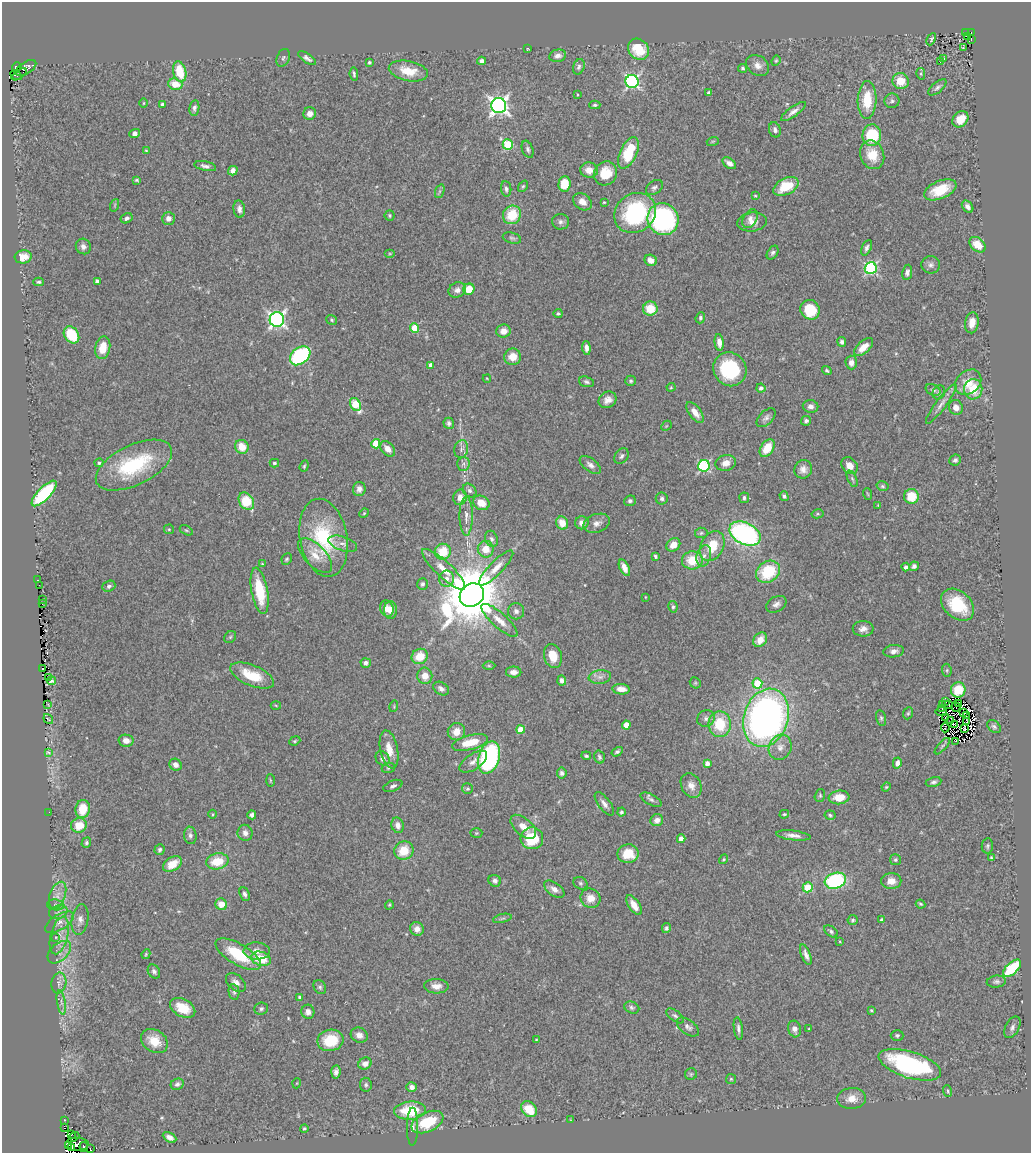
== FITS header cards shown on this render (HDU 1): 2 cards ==
NAXIS1  =                 1029
NAXIS2  =                 1151

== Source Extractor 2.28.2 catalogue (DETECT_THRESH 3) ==
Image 1029 x 1151 px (HDU 1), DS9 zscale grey, 1 PNG px = 1 image px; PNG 1033 x 1155 px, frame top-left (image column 1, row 1151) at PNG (2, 2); each listed source drawn as its Kron ellipse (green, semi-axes under 4 px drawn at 4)
Background 0.664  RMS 0.039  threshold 0.118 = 3 sigma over >= 5 px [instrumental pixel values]
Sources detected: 411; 7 with non-positive FLUX_AUTO (blend fragments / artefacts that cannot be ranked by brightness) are neither listed nor drawn; the other 404 listed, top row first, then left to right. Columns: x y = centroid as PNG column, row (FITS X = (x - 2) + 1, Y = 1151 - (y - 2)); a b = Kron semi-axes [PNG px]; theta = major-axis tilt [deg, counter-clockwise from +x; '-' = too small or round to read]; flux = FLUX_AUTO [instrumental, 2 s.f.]
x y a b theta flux
965 33 3 3 - 5.8
971 33 4 2 - 39
968 36 4 2 - 12
931 39 6 3 64 4.6
971 40 2 2 - 12
963 48 3 2 - 3
528 49 2 2 - 2.1
639 49 11 9 -42 89
558 56 8 6 12 13
283 58 9 6 68 6.8
307 58 10 4 -34 10
943 59 3 3 - 21
482 61 4 4 - 8.5
776 61 5 4 - 3.6
369 62 3 3 - 5.1
940 62 3 2 - 17
758 65 12 9 -36 18
17 67 5 4 - 92
579 67 8 5 70 7
26 68 11 5 32 95
743 68 4 4 - 5.4
408 71 20 10 -11 53
180 72 10 6 -76 87
19 74 9 3 34 19
354 74 7 3 -84 5.2
921 74 6 4 -78 3.4
16 75 6 4 -31 17
632 81 6 6 - 500
901 81 8 8 - 47
175 84 7 5 -18 48
937 87 11 5 40 7.6
709 93 4 3 - 4.6
578 95 3 2 - 2.8
867 100 19 9 88 70
892 101 7 7 - 8.4
144 103 4 3 - 2.3
163 105 4 4 - 15
595 105 5 4 - 4.6
499 106 7 7 - 1200
194 108 8 5 81 8.2
793 112 15 5 36 14
310 114 6 6 - 21
960 119 9 7 47 44
775 130 8 6 -73 9.1
135 133 5 4 - 12
872 135 11 9 84 140
713 141 6 4 18 2.9
508 145 5 5 - 180
528 149 9 5 -70 6.9
146 151 3 3 - 2.8
628 153 17 8 66 130
872 155 15 11 -68 56
729 163 7 5 -35 14
205 166 11 4 -12 10
589 170 9 7 -12 25
233 171 5 4 - 19
606 173 12 11 - 64
137 180 4 3 - 3.9
564 184 8 6 86 62
523 186 6 4 53 3.8
786 186 13 8 26 77
654 187 9 6 36 7.7
506 189 8 5 -83 7.1
940 190 17 9 23 67
440 191 7 4 71 5.6
755 196 4 2 - 2.2
582 202 10 7 -36 21
604 202 3 3 - 2.3
115 205 6 4 71 3.1
968 207 7 5 -50 12
239 209 9 5 -83 13
635 213 22 19 37 300
512 215 9 8 - 76
390 216 5 5 - 3.9
127 218 6 4 30 7.6
168 218 6 6 - 14
663 219 16 15 - 430
750 219 10 6 59 12
561 222 8 7 - 8.6
752 222 15 9 8 20
512 238 9 5 -15 6.1
978 245 9 6 -42 44
83 246 8 7 - 12
867 248 8 4 65 8.9
772 253 7 5 57 6.7
390 254 5 3 - 2.8
23 257 8 6 7 25
651 260 6 5 - 23
931 265 9 9 - 11
871 268 6 6 - 380
907 272 7 5 80 8.8
97 281 4 4 - 12
39 282 5 4 - 4.9
469 289 6 5 - 50
457 290 9 7 26 13
650 309 7 7 - 58
810 310 10 9 - 89
558 314 4 4 - 4.4
700 318 6 4 70 5.1
277 320 7 7 - 810
332 320 6 4 -35 3.9
972 323 10 6 82 26
414 328 4 4 - 82
503 331 7 6 - 23
71 335 9 7 -55 97
719 342 8 4 -82 18
842 342 5 4 - 8.8
864 347 11 6 42 30
103 348 11 7 79 52
586 348 7 4 -86 13
300 356 11 8 39 260
513 357 8 8 - 37
851 363 7 5 -86 16
431 365 4 4 - 15
730 369 17 16 - 180
827 370 5 4 - 4
487 378 4 3 - 2.3
631 381 5 5 - 4.8
586 382 8 5 -18 6.4
968 382 14 11 42 44
671 387 4 4 - 2.6
761 388 4 4 - 8.9
973 389 10 9 - 69
933 390 8 5 -26 6.3
939 392 7 6 - 6.3
608 400 9 8 - 18
355 404 7 5 -60 140
941 404 24 5 53 18
811 406 8 6 -11 13
956 407 8 6 -60 19
695 412 12 6 -53 25
766 418 11 7 44 11
806 421 5 4 - 7.9
449 423 5 5 - 7
666 426 6 4 45 3.6
376 444 4 4 - 83
242 447 7 6 - 41
767 448 10 6 57 58
388 449 9 6 -47 22
461 449 9 7 76 11
621 456 8 6 55 8
955 460 6 5 - 6.5
99 463 4 4 - 5.8
274 463 5 4 - 4.4
726 463 10 8 14 22
463 464 7 6 - 7.9
134 465 41 20 26 210
590 465 12 6 -37 12
304 466 6 3 69 3.4
704 466 6 5 - 340
850 466 9 7 -50 21
803 469 9 8 - 17
852 479 9 4 -65 4.9
882 486 6 4 -15 4.5
359 489 7 6 - 13
470 491 7 6 - 8.4
44 493 17 6 46 240
868 494 6 3 -70 2.7
784 496 5 4 - 6.4
911 496 7 7 - 61
460 497 8 6 72 22
662 498 6 6 - 7.2
744 498 5 5 - 7.9
246 501 9 7 -55 91
630 501 6 5 - 6.5
481 503 8 7 - 31
878 505 4 2 - 1.9
364 513 5 4 - 3.1
817 514 6 4 11 4.1
466 516 20 6 -90 22
562 523 7 6 - 34
582 523 7 6 - 17
597 523 13 9 19 18
169 529 5 4 - 3.5
186 530 7 4 -29 3.9
701 533 6 5 - 4.6
745 534 16 11 -25 560
324 538 39 23 -80 210
491 539 8 6 -67 8.6
343 544 15 7 -19 15
673 545 7 6 - 25
712 546 16 11 60 68
486 549 8 8 - 40
443 552 8 8 - 73
315 556 21 10 -46 40
655 556 4 3 - 4.3
704 556 11 7 74 14
287 559 6 5 - 4.4
692 560 10 9 - 65
262 564 4 4 - 3.1
914 566 5 4 - 10
906 567 4 4 - 9.7
496 568 23 6 46 27
624 568 9 4 -64 19
444 569 28 8 -43 42
768 572 13 10 35 130
446 579 8 7 - 15
38 580 3 2 - 0.37
422 584 6 5 - 5.9
39 585 2 2 - 1.3
109 586 7 5 20 6.8
260 591 23 8 -80 110
472 595 13 11 38 21000
645 597 3 2 - 1.5
42 599 3 2 - 4
42 604 3 2 - 3.2
776 604 11 7 29 13
957 605 18 13 -42 110
673 607 5 4 - 4.8
387 609 8 6 -73 25
391 610 9 6 -87 27
516 611 8 8 - 12
500 620 23 7 -42 32
863 629 10 7 1 16
230 637 6 5 - 4.5
760 640 8 6 49 33
894 651 10 6 8 12
420 656 8 7 - 49
553 656 12 9 -75 40
366 663 5 5 - 9
489 666 6 4 -1 3.3
42 669 3 2 - 3.6
947 670 6 4 -85 4
514 672 7 5 -1 14
252 676 23 10 -22 80
425 676 8 7 - 26
600 677 11 6 7 13
48 678 3 2 - 3.8
562 680 5 4 - 10
51 681 4 3 - 6.9
695 683 6 5 - 3.5
757 683 5 5 - 99
441 688 8 6 -31 11
621 689 8 5 -5 19
958 690 7 7 - 48
946 702 3 2 - 2.1
48 704 4 2 - 3.6
958 704 3 2 - 2.5
276 705 5 3 - 2.6
943 705 2 2 - 2.4
949 705 2 2 - 2.8
394 706 6 3 74 2.7
956 707 5 2 - 3.2
942 708 3 2 - 5.5
941 712 5 2 - 6.4
964 712 3 2 - 3.6
908 713 6 5 - 4.2
966 715 3 2 - 4.3
706 718 9 8 - 10
766 718 30 22 72 1300
881 718 8 5 -76 5.5
945 718 3 2 - 3.5
48 719 5 3 - 2.5
950 721 3 2 - 2.9
967 722 3 2 - 1.3
720 724 13 11 -88 93
626 725 4 4 - 45
954 725 4 2 - 0.34
994 726 8 5 -39 6.4
945 727 5 3 - 3
964 728 3 2 - 6.9
521 729 4 4 - 44
456 732 9 8 - 32
126 741 7 6 - 19
295 741 6 4 23 3.7
956 741 2 2 - 5.5
470 743 18 7 14 67
942 746 10 4 48 5.4
780 747 13 11 64 24
389 749 19 8 -78 37
48 752 4 2 - 2.9
617 752 6 4 31 4.9
586 756 5 3 - 4.8
489 757 17 10 73 410
599 757 6 5 - 6
382 758 8 6 -53 11
473 762 16 7 34 15
707 763 4 4 - 17
897 763 5 4 - 13
176 765 6 5 - 15
388 768 7 5 17 4.3
562 773 5 5 - 7.4
270 780 6 3 -89 2.8
934 782 8 5 12 6.7
393 786 10 5 21 7.4
691 786 13 9 -61 21
886 787 5 4 - 3
467 789 5 5 - 4.1
820 796 6 5 - 5.3
839 797 10 7 7 40
651 800 12 5 -28 8.6
604 804 14 6 -53 14
83 809 9 7 80 59
49 812 2 2 - 3.7
621 812 4 4 - 6.2
213 814 4 3 - 2.7
784 814 5 3 - 3
252 815 4 4 - 8
830 815 5 4 - 4.4
657 820 6 6 - 16
79 825 8 7 - 50
398 825 8 6 -75 15
523 827 15 8 -41 31
245 833 8 7 - 14
476 833 6 5 - 3.9
190 835 9 6 -81 8.4
793 835 17 4 -7 16
532 838 11 11 - 110
681 839 4 4 - 24
86 843 5 4 - 4.9
987 846 7 5 81 5.2
160 850 5 5 - 5.9
404 851 10 9 - 56
628 854 10 9 - 62
991 858 4 3 - 3.2
723 859 5 4 - 3
895 860 5 5 - 4.8
217 861 11 8 12 69
172 864 10 6 33 46
495 881 6 5 - 8.7
835 881 11 8 17 260
891 881 10 8 0 25
580 883 7 6 - 5.5
808 887 5 5 - 120
554 889 12 6 -35 14
245 894 7 4 -67 7.9
58 895 14 7 70 21
591 898 10 9 - 30
221 904 6 5 - 36
920 904 5 3 - 3.3
56 905 9 5 -9 7.2
389 905 5 3 - 3
634 905 11 5 -57 26
58 912 9 6 16 11
502 918 9 3 13 5.5
80 920 15 8 81 17
853 920 5 5 - 4.3
882 920 4 3 - 8.7
60 922 16 7 31 20
666 928 5 4 - 6.8
417 929 7 6 - 17
831 931 8 5 -36 5.9
59 935 19 8 76 31
56 937 4 3 - 1.7
840 941 3 2 - 2.2
257 951 13 8 -1 21
59 952 14 8 43 20
146 954 5 4 - 3.3
238 954 25 10 -30 120
806 955 11 4 -69 13
261 959 10 7 -17 71
1012 968 11 5 43 170
154 971 7 5 -58 7.4
236 982 11 7 -42 15
996 982 9 6 7 7.4
59 983 10 7 80 13
436 986 12 7 -3 19
320 987 7 6 - 5.9
234 992 8 5 -80 6
299 997 3 3 - 5.2
61 1002 12 3 -80 9.2
632 1007 8 5 -23 6.1
183 1008 13 8 -28 58
261 1009 7 6 - 6.4
871 1010 3 3 - 3.1
308 1012 7 6 - 13
675 1016 10 5 -38 7.1
688 1027 13 7 -36 11
1012 1027 12 7 62 10
738 1028 11 4 -82 8.9
795 1029 8 6 -74 15
808 1029 3 2 - 2.4
359 1035 9 7 -24 17
897 1035 6 5 - 5.2
330 1040 13 10 11 75
536 1040 3 3 - 2.4
154 1041 14 11 -34 46
365 1063 7 5 26 16
910 1065 32 13 -18 370
336 1072 6 4 85 11
691 1074 6 6 - 4.9
731 1079 5 5 - 3.3
297 1083 5 3 - 1.9
177 1084 6 5 - 8.9
366 1085 7 6 - 6.5
412 1087 5 5 - 14
948 1091 6 3 -70 3.8
852 1098 14 10 4 29
529 1109 9 6 -45 66
410 1111 16 9 5 110
65 1120 3 2 - 13
571 1120 3 2 - 2.3
427 1122 17 9 24 100
64 1127 3 2 - 27
412 1127 19 5 89 15
304 1128 4 4 - 3.2
72 1134 3 2 - 8.3
74 1137 5 3 - 67
169 1137 7 4 -28 14
77 1144 12 6 1 200
68 1146 3 2 - 79
72 1147 3 3 - 34
84 1147 5 4 - 150
90 1149 4 2 - 8.1
At the frame edge (FLAGS 8, measured only in part): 1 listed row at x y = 90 1149
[7 non-positive-flux detections neither listed nor drawn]